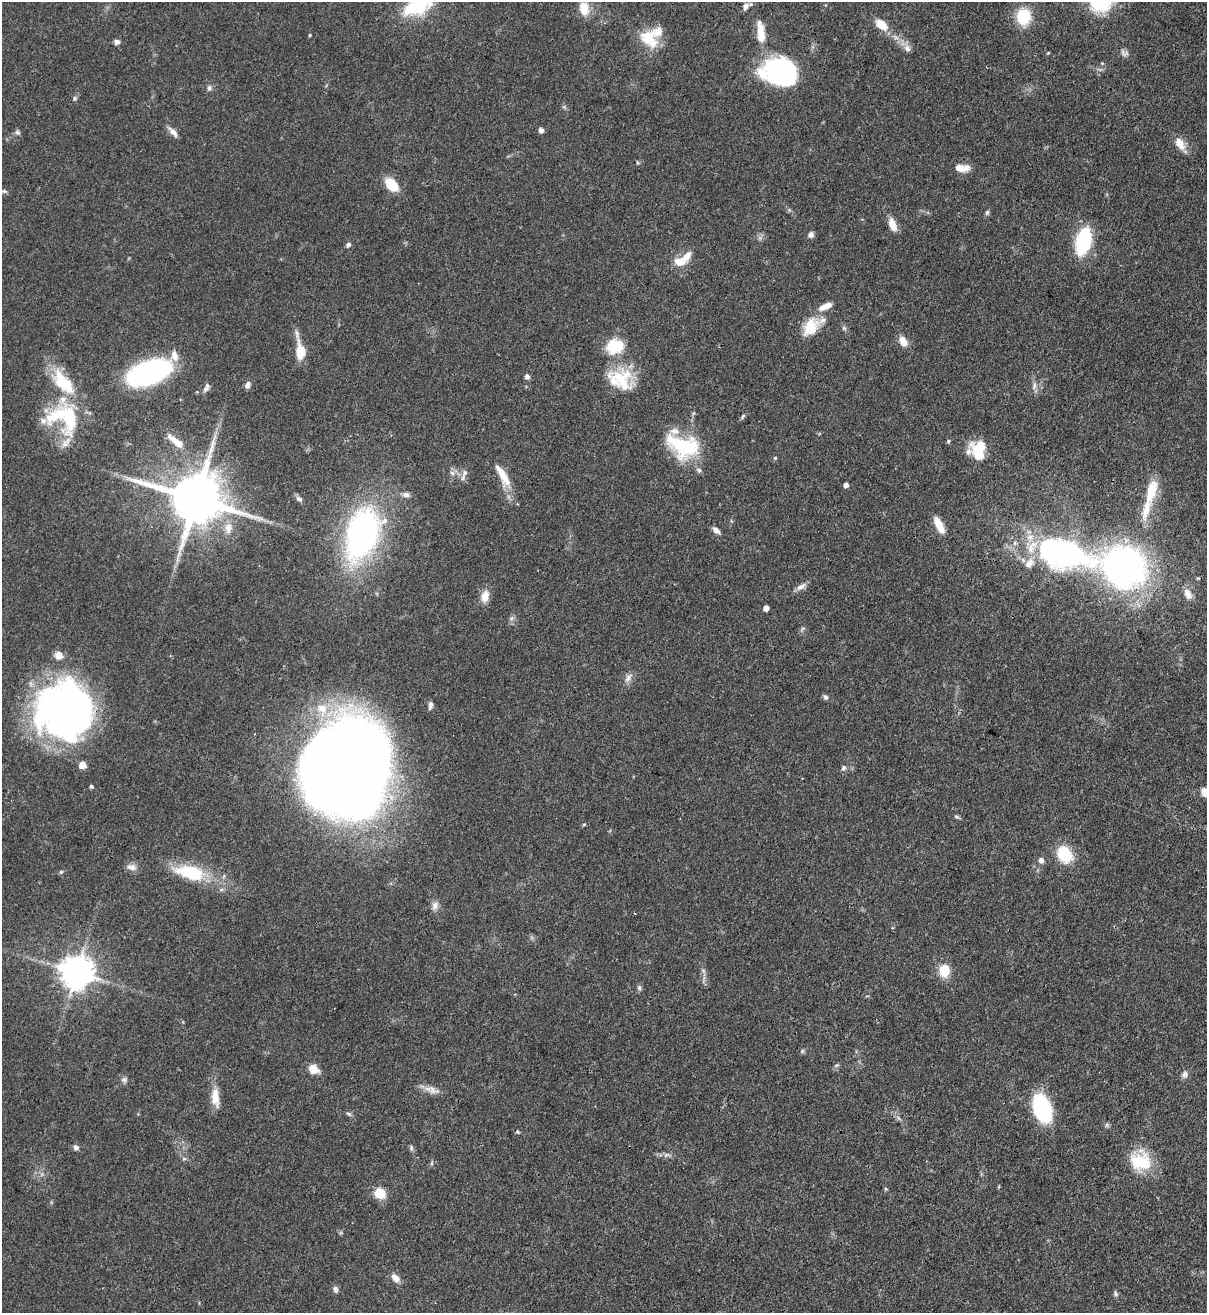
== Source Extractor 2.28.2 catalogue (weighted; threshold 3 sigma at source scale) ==
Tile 6 of 4 x 4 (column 2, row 2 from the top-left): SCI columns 1423-2627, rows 2652-3962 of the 5382 x 5303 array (HDU 1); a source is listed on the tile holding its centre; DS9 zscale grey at full resolution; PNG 1209 x 1315 px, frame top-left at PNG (2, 2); no overlay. Shown black and unused: <1% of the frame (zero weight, under 3 of 4 exposures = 7% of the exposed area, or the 3 px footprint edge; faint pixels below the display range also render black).
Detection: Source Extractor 2.28.2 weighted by HDU 2 'WHT'; one run over the whole footprint, this tile lists its part. Background 0.0772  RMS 0.0038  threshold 0.0173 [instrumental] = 3 sigma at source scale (4.5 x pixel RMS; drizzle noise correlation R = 1.50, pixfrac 1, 0.05/0.05 arcsec/px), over >= 5 px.
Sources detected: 129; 1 too faint to see at this stretch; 2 inside a brighter object's white glare — not listed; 16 inside a brighter listed object's ellipse — not listed separately; the other 110 listed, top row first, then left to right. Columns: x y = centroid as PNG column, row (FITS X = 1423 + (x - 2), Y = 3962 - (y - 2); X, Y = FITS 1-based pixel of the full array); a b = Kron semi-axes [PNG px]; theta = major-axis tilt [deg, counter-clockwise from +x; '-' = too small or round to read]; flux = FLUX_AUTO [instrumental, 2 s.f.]
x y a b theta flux
746 6 9 7 56 1.9
417 7 32 17 19 23
584 8 18 12 -79 6.5
1023 17 18 15 79 13
881 25 16 9 -37 6.4
760 32 27 9 -84 7.6
310 35 4 3 - 0.44
649 39 28 17 -45 11
117 42 7 6 - 1.3
907 48 10 9 - 2.1
1048 53 4 3 - 0.37
1124 53 12 8 -24 1.5
1102 63 5 4 - 0.37
780 69 41 25 5 44
209 88 7 6 - 1.1
75 98 6 6 - 0.76
541 130 5 5 - 1.4
17 132 8 6 -16 0.88
173 132 14 6 -47 2.3
1180 144 18 10 -57 4.4
637 163 6 4 -89 0.49
961 168 17 8 -7 4.9
391 185 13 8 -47 12
4 191 10 5 -1 1
987 212 8 5 64 0.74
892 225 14 7 -69 4.9
811 235 7 7 - 1.5
1083 241 19 10 75 43
348 245 7 6 - 1
679 262 18 10 1 5.1
811 327 26 17 51 9.7
844 328 7 5 -45 0.78
903 341 13 9 -59 3.7
615 346 19 15 16 14
300 351 21 11 -84 7.7
149 372 33 16 20 93
527 376 6 5 - 1.4
620 377 35 22 21 15
248 385 9 6 69 1.7
1034 386 11 6 80 1.6
206 388 12 6 65 1.3
743 416 8 4 55 0.71
64 418 44 34 -28 33
175 441 27 8 -38 5.8
948 441 5 4 - 0.52
981 445 15 13 -4 8.8
683 446 40 23 -19 27
775 458 5 4 - 0.48
452 473 8 6 -24 1.4
465 473 13 7 67 1.9
503 475 33 9 -60 7.7
846 485 4 4 - 1.8
1151 491 31 12 74 9.8
406 495 10 6 -8 1.7
196 499 17 14 -16 2600
299 499 10 6 -34 1.2
939 525 20 7 -63 5.9
228 528 16 10 86 4.5
716 530 11 5 -41 1.8
362 534 39 23 72 140
1066 555 66 32 -12 100
1124 567 35 32 -31 150
801 587 14 6 31 2.1
1188 594 17 9 -63 3.2
485 596 16 9 80 4
766 608 5 4 - 2.8
511 618 8 4 45 0.88
803 628 7 4 19 0.62
59 655 9 9 - 3.2
628 678 15 7 54 2.1
825 697 6 6 - 0.94
430 705 8 5 82 1.5
322 709 15 14 - 8.1
64 710 52 51 - 180
82 765 5 5 - 7.1
843 768 7 6 - 1
347 770 66 57 82 1200
91 786 4 4 - 0.68
1205 792 10 8 -52 3.3
957 817 7 4 -18 0.63
584 824 5 3 - 0.42
1065 854 14 11 -55 18
1041 860 7 6 - 1.7
131 867 13 8 -10 2.2
61 872 5 4 - 0.6
190 872 36 16 -13 22
435 905 12 8 64 2
703 970 6 4 -19 0.64
944 971 13 11 79 7.8
76 972 9 9 - 790
639 988 7 5 -88 0.93
802 1051 6 4 46 0.61
837 1065 6 4 17 0.59
313 1069 10 8 -31 5.4
1185 1074 9 8 - 1.6
124 1079 8 7 - 1.2
431 1089 19 9 -19 3.4
215 1098 22 10 -82 5.5
1042 1109 27 15 -68 36
349 1114 8 4 -35 0.75
517 1132 5 5 - 0.56
76 1147 7 6 - 1.3
411 1148 7 6 - 0.82
667 1155 7 4 19 0.84
1141 1161 26 23 -17 16
431 1163 6 4 89 0.6
380 1193 10 9 - 9.3
395 1278 11 7 -45 2.9
335 1289 9 5 -65 1.1
1116 1293 8 5 -69 0.8
Overlapping masked pixels (flux is a lower limit): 2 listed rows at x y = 1066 555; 1124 567
Isophote crosses this tile's border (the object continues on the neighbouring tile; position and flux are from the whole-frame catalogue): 3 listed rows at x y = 417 7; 4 191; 1205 792